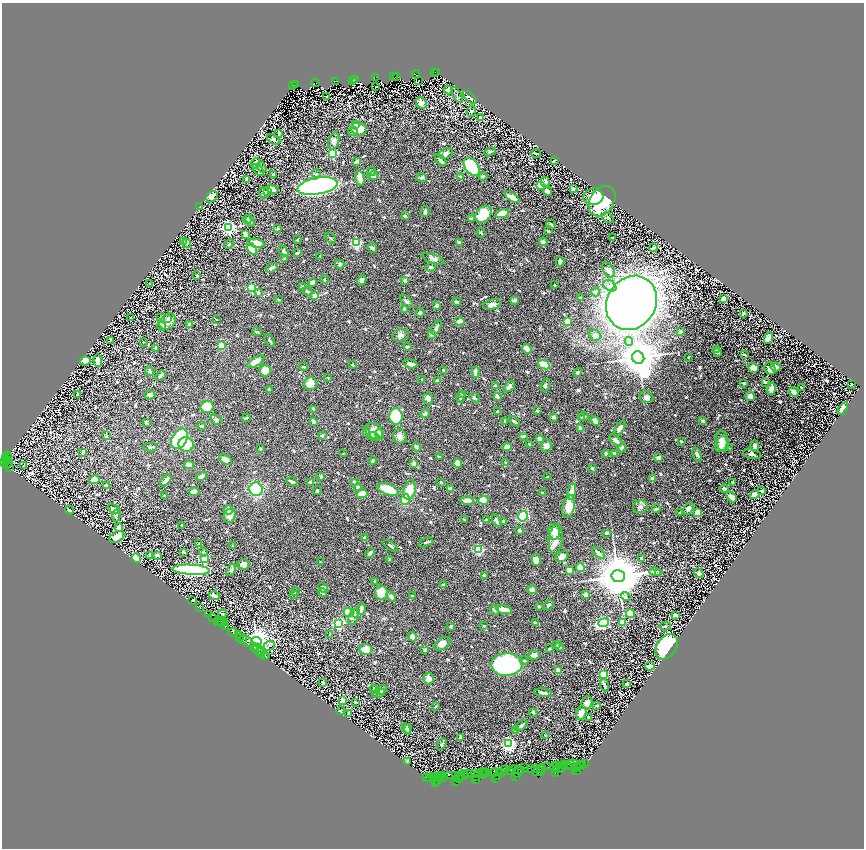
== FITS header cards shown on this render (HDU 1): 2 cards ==
NAXIS1  =                 1724
NAXIS2  =                 1692

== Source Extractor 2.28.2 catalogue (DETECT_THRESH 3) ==
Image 1724 x 1692 px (HDU 1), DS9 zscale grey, zoomed out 1/2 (1 PNG px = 2 x 2 image px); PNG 866 x 850 px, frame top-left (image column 1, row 1691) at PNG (2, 3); each listed source drawn as its Kron ellipse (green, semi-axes under 4 px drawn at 4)
Background 2.32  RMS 0.02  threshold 0.0611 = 3 sigma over >= 5 px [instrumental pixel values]
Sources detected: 973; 81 cannot appear on this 1/2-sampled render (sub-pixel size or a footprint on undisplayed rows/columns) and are neither listed nor drawn; of the other 892, the 500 brightest by FLUX_AUTO listed and drawn (392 fainter detections omitted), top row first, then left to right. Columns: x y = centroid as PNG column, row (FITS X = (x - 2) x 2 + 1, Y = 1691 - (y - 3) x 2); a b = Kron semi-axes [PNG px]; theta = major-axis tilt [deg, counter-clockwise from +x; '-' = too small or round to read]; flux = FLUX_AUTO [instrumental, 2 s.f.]
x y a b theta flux
435 72 3 1 - 230
437 73 3 2 - 430
416 74 4 2 - 650
396 76 3 2 - 680
393 77 2 1 - 280
376 78 3 3 - 780
354 79 2 1 - 210
353 80 2 1 - 310
356 80 3 2 - 450
336 81 3 2 - 530
418 81 2 1 - 11
315 83 4 2 - 1100
296 85 4 2 - 690
293 86 2 1 - 420
376 86 2 2 - 7.5
448 90 5 3 - 13
457 95 9 4 -59 6
327 97 2 2 - 9.8
470 97 9 4 -41 12
421 103 6 5 - 26
471 111 5 4 - 11
481 118 4 3 - 16
356 125 4 3 - 9.8
359 129 8 6 -13 35
353 131 5 4 - 10
279 133 3 2 - 11
274 139 7 4 -28 12
334 141 9 5 71 21
490 152 6 3 24 4.5
536 153 5 2 - 8.6
333 154 3 3 - 310
446 154 7 5 19 14
441 160 7 3 -49 15
555 160 3 2 - 6.4
357 161 4 2 - 15
255 163 5 2 - 26
262 167 6 3 -53 5.1
472 167 10 6 -53 390
258 170 7 3 -49 12
371 171 4 3 - 7.3
316 174 4 4 - 6.1
273 175 3 2 - 9.2
373 176 5 4 - 8.6
460 176 4 2 - 5.8
483 176 4 3 - 5.7
360 178 8 4 -77 42
421 178 5 3 - 8
246 180 3 2 - 15
545 182 5 4 - 7.6
540 185 3 3 - 74
317 186 20 8 10 2500
272 189 6 4 -18 32
573 189 4 3 - 8.9
548 191 4 3 - 22
268 192 3 3 - 8.9
264 193 6 5 - 14
212 197 6 5 - 17
512 197 8 3 -34 49
593 197 10 8 7 77
602 201 16 12 57 270
200 206 2 2 - 5.9
425 212 5 3 - 12
502 213 7 4 14 71
484 214 9 7 49 140
405 216 4 3 - 5.8
608 218 6 5 - 9.7
471 219 4 3 - 6.6
247 220 4 4 - 19
250 221 6 3 -71 20
551 224 5 3 - 4.7
228 227 4 3 - 1200
278 229 4 2 - 5
548 231 3 3 - 4.4
481 233 5 2 - 5.5
245 234 4 2 - 36
330 238 6 2 -41 4.3
613 238 3 2 - 5.8
297 240 2 2 - 5.8
184 242 3 2 - 4.6
543 242 4 4 - 10
187 243 5 4 - 6.9
256 243 8 3 -11 86
356 243 3 3 - 480
459 243 4 2 - 11
229 244 5 3 - 4.6
372 248 5 4 - 9.5
653 248 4 3 - 9.8
252 249 6 4 -55 65
284 251 6 4 -49 10
297 253 4 3 - 5.2
320 256 2 2 - 4.3
284 258 4 2 - 4.4
433 259 12 4 -19 16
560 262 5 3 - 18
340 264 4 4 - 9.8
431 267 5 4 - 6.8
271 268 6 3 21 18
608 270 8 5 -57 25
197 276 3 2 - 6.8
324 279 4 3 - 5.4
362 280 5 4 - 13
405 280 3 3 - 15
312 282 3 3 - 10
150 284 2 2 - 14
555 285 2 2 - 4.8
303 286 3 2 - 9.3
610 286 7 5 -32 15
251 288 3 3 - 330
307 291 5 3 - 7.6
595 292 4 4 - 14
258 293 3 3 - 12
315 295 4 4 - 20
580 298 2 2 - 5
724 299 4 3 - 46
279 300 4 2 - 5
515 300 4 3 - 18
406 301 8 3 -46 9.6
457 302 4 2 - 9.2
631 303 28 24 57 5500
492 304 9 5 13 18
437 305 3 2 - 17
405 309 3 3 - 9.2
420 313 4 4 - 7.8
743 314 3 2 - 14
131 317 3 2 - 5.1
161 317 4 4 - 4.8
167 318 4 3 - 5.2
216 319 2 2 - 4.6
459 321 5 4 - 14
568 321 2 2 - 95
168 322 9 7 43 46
189 324 3 3 - 12
162 326 4 3 - 10
436 327 8 3 62 15
257 332 5 3 - 5.3
681 332 2 2 - 21
432 334 2 2 - 37
400 335 8 6 12 16
595 335 6 5 - 14
768 338 6 4 66 42
110 341 4 2 - 4.8
270 341 7 3 -63 6.5
629 341 4 4 - 7.5
143 342 2 2 - 5.9
221 346 4 4 - 62
407 347 4 2 - 6.9
155 348 3 2 - 6
527 349 5 3 - 66
717 350 4 3 - 14
717 352 4 3 - 4.7
745 355 2 2 - 10
688 357 2 2 - 9.2
638 358 6 6 - 13000
85 361 5 4 - 32
98 361 6 4 -83 28
256 362 10 4 33 36
411 364 7 3 -15 21
353 365 4 2 - 6.6
544 365 6 4 -24 94
304 367 4 2 - 6
776 367 5 4 - 27
753 368 6 5 - 35
770 369 6 5 - 27
444 370 3 3 - 8.1
149 371 5 3 - 8.1
265 371 6 5 - 47
475 372 5 2 - 18
578 372 5 3 - 8.5
160 376 6 3 43 13
328 378 2 2 - 6.7
422 379 2 2 - 4.4
438 381 4 3 - 11
766 382 3 2 - 7.6
744 383 4 3 - 5.3
310 384 7 6 - 42
851 384 2 2 - 11
545 385 6 3 74 6.1
495 386 3 2 - 5.9
509 387 6 4 43 15
802 388 3 2 - 5
269 389 3 2 - 6.9
772 389 6 4 80 26
794 392 5 3 - 29
77 394 3 2 - 5.6
463 394 4 3 - 5.6
150 395 5 4 - 10
497 396 3 3 - 16
750 396 5 5 - 18
460 397 5 3 - 7.1
647 397 7 5 -21 17
428 398 6 5 - 19
475 398 5 3 - 7
207 407 6 6 - 87
843 408 7 3 56 17
314 409 3 2 - 14
497 411 3 2 - 5.8
537 411 2 2 - 9
425 414 5 4 - 8.4
396 416 8 6 -85 230
584 416 5 4 - 4.6
553 417 3 2 - 15
247 418 4 3 - 5.2
581 418 4 3 - 5.2
216 420 6 4 -37 8.4
313 421 4 2 - 21
505 421 3 3 - 6.2
514 421 6 2 -40 7.9
595 421 5 3 - 23
702 421 4 3 - 8.1
146 423 4 3 - 11
202 426 4 2 - 6.1
620 428 9 4 57 17
581 429 4 3 - 15
374 431 10 7 -33 41
366 432 4 3 - 4.8
379 434 5 4 - 23
106 436 3 2 - 7.9
322 436 4 3 - 7.4
400 436 7 6 - 18
523 436 3 2 - 9.4
373 437 6 4 -13 27
179 439 11 7 61 320
540 439 3 3 - 19
616 441 7 3 -40 21
681 441 2 2 - 4.4
722 441 10 6 -77 38
530 444 3 2 - 6
721 444 8 6 68 23
186 445 7 7 - 170
546 446 7 5 88 18
755 446 6 3 -88 17
150 447 7 3 -1 5
416 447 5 3 - 10
507 447 4 3 - 30
261 448 2 2 - 5.3
621 448 4 3 - 13
729 448 4 3 - 4.7
83 452 4 2 - 8.2
615 453 4 2 - 12
344 454 3 2 - 5.2
605 454 3 2 - 4.6
752 454 9 4 -12 10
8 455 2 1 - 100
697 455 7 3 -68 9.4
7 457 3 2 - 340
439 457 2 2 - 6.7
659 457 4 3 - 13
5 459 2 2 - 290
225 460 7 4 -28 25
7 461 3 2 - 570
373 461 4 2 - 11
5 462 4 3 - 910
506 462 3 2 - 7.5
8 463 6 1 56 580
414 463 3 3 - 22
458 463 4 4 - 40
189 465 5 4 - 27
24 466 2 2 - 23
10 467 2 2 - 1500
592 468 3 2 - 6.2
202 476 5 3 - 26
321 476 3 3 - 8
548 477 3 2 - 4.9
653 479 4 3 - 14
94 480 5 4 - 29
166 480 7 3 50 32
292 482 5 3 - 10
311 482 3 2 - 15
355 482 4 3 - 12
441 482 2 2 - 5.1
732 482 3 3 - 5.5
106 485 2 2 - 29
358 487 4 3 - 7.4
256 489 7 6 - 410
388 489 11 5 -20 190
450 489 4 3 - 13
724 489 4 3 - 16
410 490 10 6 75 73
317 491 4 2 - 4.9
572 491 8 4 79 33
762 491 4 2 - 6.9
194 492 6 4 -1 20
543 493 3 2 - 4.8
362 494 6 4 13 60
755 495 5 4 - 33
165 496 3 2 - 6
732 497 6 4 -45 27
405 499 5 4 - 95
483 500 5 4 - 62
467 501 6 3 2 37
569 506 11 6 76 82
640 507 7 6 - 18
114 509 6 3 -21 14
656 509 4 2 - 7.3
688 509 7 4 56 15
69 510 4 2 - 6.5
229 510 4 4 - 66
680 513 3 2 - 6.4
698 513 4 4 - 51
116 515 6 3 79 7.1
230 516 7 5 70 28
523 516 5 4 - 210
464 519 3 2 - 4.6
486 520 3 2 - 4.5
497 521 7 3 -64 12
504 521 3 2 - 20
182 525 2 2 - 7.8
119 528 4 4 - 38
519 530 4 3 - 8.1
554 532 7 6 - 63
607 533 3 2 - 8.2
117 537 8 5 28 84
364 537 4 3 - 7.4
556 539 15 7 84 39
426 542 8 3 26 6.2
199 544 3 2 - 9.7
233 545 2 2 - 6.1
391 546 8 3 -34 10
479 550 3 3 - 380
184 552 3 3 - 5.7
203 552 5 4 - 14
370 553 5 3 - 6.8
599 553 7 3 -40 11
150 555 4 3 - 19
157 555 2 2 - 20
562 557 7 5 33 24
136 558 5 4 - 65
204 558 3 3 - 300
642 558 4 3 - 5.6
389 560 4 3 - 5.8
536 560 6 4 -75 36
320 561 2 2 - 5.8
243 564 6 5 - 23
580 567 5 3 - 50
191 570 19 5 -3 1200
231 570 6 4 68 11
569 570 4 3 - 27
655 572 6 4 -9 6.2
658 573 4 3 - 6.5
699 573 5 4 - 18
484 576 3 3 - 10
618 576 7 6 - 24000
375 581 3 2 - 5.9
443 584 4 2 - 4.3
323 588 5 4 - 12
532 590 4 4 - 20
295 592 3 2 - 5.1
381 592 7 6 - 63
322 593 4 3 - 15
294 595 4 3 - 4.6
586 595 2 2 - 40
214 596 5 3 - 12
412 596 3 2 - 5.8
626 596 5 3 - 5.9
391 597 6 4 -50 10
193 600 2 2 - 5.4
549 605 6 3 41 7.1
539 606 3 3 - 5.5
200 608 2 1 - 27
361 609 6 2 79 20
494 610 5 3 - 8.6
504 610 8 4 -13 38
348 613 5 4 - 84
355 613 4 4 - 6.6
208 614 2 1 - 250
222 614 4 3 - 5.3
631 614 4 4 - 120
675 615 4 2 - 9.8
353 617 8 5 69 13
212 618 3 1 - 120
218 621 2 1 - 350
219 622 2 1 - 370
224 622 2 1 - 87
623 622 3 3 - 68
221 623 4 2 - 810
535 623 2 2 - 6.1
604 623 5 4 - 520
338 624 3 3 - 550
451 626 3 2 - 7.3
484 626 3 3 - 4.9
665 626 5 3 - 4.4
226 627 4 2 - 660
233 633 5 3 - 890
239 635 4 3 - 1500
330 635 3 2 - 9.2
239 637 3 1 - 490
412 637 5 3 - 19
242 639 3 2 - 660
247 641 8 3 -43 1600
257 642 5 5 - 7300
442 644 9 5 35 29
556 644 2 2 - 15
254 646 2 1 - 150
269 646 6 4 21 10
560 647 4 3 - 5.9
667 647 14 9 56 460
255 648 2 1 - 250
257 648 2 1 - 230
366 649 6 5 - 88
549 649 2 2 - 7.5
260 650 2 1 - 210
425 650 4 3 - 5.9
260 653 5 2 - 580
264 655 2 1 - 160
534 655 6 4 0 17
266 656 4 3 - 710
524 661 4 3 - 6.1
507 664 15 11 2 780
650 666 4 3 - 55
558 671 3 3 - 54
603 675 4 4 - 140
428 679 6 5 - 20
323 682 3 2 - 5.9
627 684 3 2 - 18
605 685 6 3 -73 12
375 689 5 3 - 12
382 690 6 4 49 6.8
378 693 6 3 10 7.7
543 693 9 2 -8 11
343 701 3 3 - 140
355 702 2 2 - 11
587 703 6 5 - 35
435 706 3 2 - 4.7
597 706 3 2 - 5.1
340 711 4 3 - 5.2
533 713 4 3 - 7.1
581 713 7 5 78 33
348 714 2 2 - 4.5
589 717 3 2 - 6.6
521 726 7 3 38 9.2
406 729 6 3 -72 8.5
408 729 4 3 - 6.1
516 731 4 2 - 9.9
546 736 2 2 - 4.6
460 738 4 3 - 7
442 744 6 4 57 6.8
509 744 3 3 - 940
408 762 4 3 - 12
584 763 2 1 - 55
565 765 3 1 - 220
568 765 2 1 - 160
571 765 2 2 - 290
575 765 7 3 -36 800
582 765 3 1 - 370
564 766 2 1 - 50
580 766 3 2 - 220
547 767 3 2 - 230
554 767 4 2 - 330
557 767 2 1 - 140
562 767 3 1 - 120
525 768 2 1 - 250
531 768 3 1 - 200
535 768 4 3 - 970
559 768 5 3 - 510
576 768 2 1 - 130
542 769 4 1 - 280
560 769 2 1 - 110
504 770 3 1 - 94
510 770 3 2 - 190
514 770 5 3 - 640
521 770 3 2 - 640
538 770 7 2 55 630
556 770 2 1 - 68
484 771 2 1 - 200
540 771 2 1 - 100
576 771 4 2 - 32
487 772 3 2 - 270
495 772 4 3 - 770
499 772 2 2 - 270
501 772 3 2 - 450
518 772 6 3 63 750
464 773 2 1 - 140
474 773 4 2 - 850
556 773 2 2 - 70
467 774 3 2 - 290
484 774 5 1 - 160
450 775 3 1 - 150
455 775 4 4 - 1800
461 775 3 2 - 580
478 775 6 3 52 1200
481 775 4 2 - 350
443 776 2 1 - 130
464 776 5 1 - 480
497 776 4 1 - 150
427 777 3 1 - 180
430 777 3 1 - 320
435 777 7 2 -5 960
458 777 5 2 - 800
516 777 2 1 - 48
438 778 2 1 - 500
441 778 3 2 - 540
443 778 3 2 - 370
460 778 2 2 - 250
496 778 2 1 - 84
434 779 2 1 - 190
435 780 2 1 - 190
437 780 4 2 - 460
475 780 2 2 - 160
455 782 3 1 - 49
435 783 2 2 - 180
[392 fainter detections neither listed nor drawn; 81 sub-pixel or undisplayed-footprint detections neither listed nor drawn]